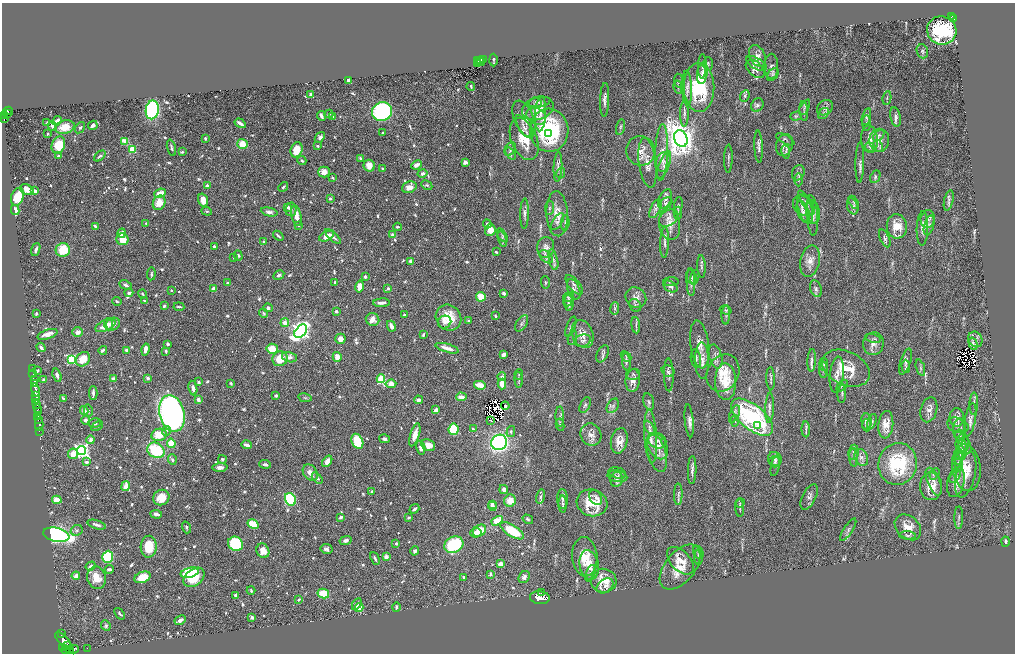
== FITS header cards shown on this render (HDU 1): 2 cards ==
NAXIS1  =                 2025
NAXIS2  =                 1303

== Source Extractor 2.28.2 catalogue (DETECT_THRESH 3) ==
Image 2025 x 1303 px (HDU 1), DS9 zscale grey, zoomed out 1/2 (1 PNG px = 2 x 2 image px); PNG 1017 x 656 px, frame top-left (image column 1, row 1302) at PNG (2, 3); each listed source drawn as its Kron ellipse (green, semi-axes under 4 px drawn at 4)
Background 0.439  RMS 0.018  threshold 0.0545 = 3 sigma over >= 5 px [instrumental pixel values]
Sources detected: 930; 61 cannot appear on this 1/2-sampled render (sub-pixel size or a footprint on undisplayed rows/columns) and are neither listed nor drawn; of the other 869, the 500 brightest by FLUX_AUTO listed and drawn (369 fainter detections omitted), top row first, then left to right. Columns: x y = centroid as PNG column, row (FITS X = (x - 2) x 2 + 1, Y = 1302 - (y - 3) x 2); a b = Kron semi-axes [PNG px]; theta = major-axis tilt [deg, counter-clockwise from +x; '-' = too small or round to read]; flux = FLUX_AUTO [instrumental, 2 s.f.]
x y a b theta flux
951 16 4 3 - 27
954 19 4 3 - 45
942 30 15 14 - 460
922 51 7 5 -70 8.1
757 56 11 7 -64 21
483 59 3 2 - 52
477 60 3 2 - 170
493 60 6 2 -88 6.3
479 61 4 2 - 210
481 61 4 1 - 130
477 64 4 2 - 140
708 64 7 5 -87 6.5
757 64 11 5 -30 17
702 66 12 4 89 9.7
771 66 12 7 -89 14
755 69 11 7 -44 27
702 73 11 5 80 21
773 75 7 4 54 7.9
349 81 4 3 - 18
679 81 7 3 -83 5.4
471 86 4 2 - 5.5
678 87 6 3 -78 6.1
699 87 24 15 -89 270
687 88 17 5 -88 22
311 95 3 2 - 26
745 96 6 4 66 7.8
887 98 7 3 81 6
605 100 17 4 88 18
539 102 11 5 8 12
536 103 6 6 - 9.7
757 105 7 6 - 12
805 107 8 3 62 6.7
538 108 16 11 21 60
825 108 9 7 42 15
152 110 9 6 80 720
8 111 5 2 - 79
804 111 10 3 -85 8.6
382 112 10 9 - 560
8 113 2 2 - 44
823 113 6 5 - 7.7
329 114 4 3 - 6.3
540 114 17 5 87 25
684 114 13 3 90 11
4 115 2 1 - 47
321 116 5 2 - 14
536 116 10 7 -28 23
796 116 6 4 17 5.8
333 117 4 3 - 7.4
866 117 8 4 76 8.6
896 117 10 5 -78 12
4 119 4 3 - 160
524 119 19 9 -68 44
57 121 5 3 - 17
47 123 4 2 - 7.2
240 123 6 2 -33 22
867 123 8 3 -90 6.1
93 125 5 3 - 13
52 126 5 3 - 15
65 127 10 6 12 75
524 127 13 5 -56 18
620 127 8 4 76 6.3
80 128 6 4 54 6.5
549 130 21 19 -86 450
383 132 3 2 - 6.3
47 134 2 2 - 12
549 134 3 3 - 23
879 136 7 4 47 8.6
320 137 6 4 52 15
205 138 3 3 - 6.6
524 139 22 13 -69 96
681 139 8 6 -65 3700
785 139 10 4 -29 7.9
869 139 14 8 -84 32
879 140 11 10 - 31
125 141 3 3 - 110
242 144 5 5 - 55
58 145 9 6 71 120
784 145 11 8 73 28
318 146 2 2 - 7.2
878 146 6 3 -63 8.2
759 147 16 3 -87 11
870 147 6 4 -31 6.4
171 148 8 3 -74 6.8
510 149 7 5 61 11
132 150 3 3 - 180
297 150 8 6 73 62
641 151 15 14 - 40
182 152 4 3 - 6
662 152 28 6 88 39
786 152 7 4 -80 6.5
511 154 7 4 -53 6.6
58 156 4 3 - 10
100 156 6 3 41 9.2
361 158 3 2 - 5.7
728 159 14 2 88 7
302 160 4 3 - 5.7
465 162 4 3 - 16
663 162 10 7 72 22
648 163 25 8 -82 41
860 163 20 3 89 13
416 165 6 4 24 15
664 165 15 4 68 20
369 166 6 5 - 34
558 167 15 4 87 14
382 169 2 2 - 17
324 172 5 5 - 21
422 173 5 4 - 13
561 173 5 3 - 6
798 173 8 6 70 10
875 177 6 4 65 7.8
332 178 4 3 - 5.8
798 180 6 3 -90 7.1
427 185 6 3 -27 5.4
207 186 2 2 - 37
283 187 5 3 - 5.9
409 187 7 5 19 32
27 190 7 5 -28 43
35 191 4 3 - 16
160 193 6 4 23 40
17 197 9 6 70 100
330 199 4 3 - 6.4
665 199 10 6 65 14
203 200 7 4 -74 48
949 201 10 4 77 10
853 202 7 3 -58 5.3
159 203 7 6 - 52
665 203 7 5 27 10
806 203 14 3 -60 9.1
678 206 9 4 82 7.1
804 206 11 9 -39 30
853 206 8 5 -70 13
288 207 2 2 - 45
550 208 7 3 85 5.8
291 209 7 5 79 11
655 209 10 5 64 14
805 209 15 6 -72 28
15 210 5 3 - 29
207 211 5 3 - 5.7
269 212 8 4 -13 14
803 212 11 6 -69 18
813 212 12 6 -80 19
678 213 6 3 86 5.6
525 214 15 4 88 14
557 214 22 11 -87 60
812 215 20 5 -86 21
296 216 10 5 -77 33
668 218 11 7 39 24
928 219 9 7 80 17
558 222 9 4 57 13
146 223 3 3 - 5.3
565 223 8 4 85 9.1
487 224 4 4 - 6.9
670 224 16 10 -82 43
298 225 3 3 - 6.5
929 225 10 5 76 13
96 226 4 2 - 11
897 226 12 10 -83 70
397 227 4 2 - 5.5
922 229 17 5 88 22
490 230 6 5 - 40
122 233 5 4 - 24
392 235 3 3 - 15
502 235 8 3 -56 6.3
278 236 6 2 -40 6.6
327 236 8 4 27 37
333 237 10 3 -43 12
885 238 9 4 -65 10
122 239 6 5 - 64
502 239 8 4 -71 7.2
264 242 4 3 - 6.3
665 242 16 3 88 10
214 246 3 3 - 9.9
546 247 10 8 82 21
36 249 7 3 72 9.8
63 250 7 7 - 110
496 252 3 2 - 6.2
238 255 5 3 - 7.6
546 257 8 5 -45 12
234 258 4 3 - 5.6
553 260 10 4 -76 12
410 261 4 3 - 8.1
810 261 16 9 78 33
701 266 11 3 -87 8.8
151 274 6 3 83 5.7
279 275 6 3 28 8.3
365 276 3 3 - 7.9
692 277 7 5 -65 9.9
695 277 7 4 74 8
335 282 2 2 - 6.1
671 282 8 4 2 6.2
691 282 14 3 -88 11
228 283 2 2 - 14
545 283 6 4 -88 6.1
125 285 6 3 -28 11
574 285 12 5 -51 16
359 287 6 4 78 43
670 287 8 5 -31 13
213 289 4 3 - 17
388 289 2 2 - 26
574 289 11 6 -67 13
816 289 9 5 -71 12
171 290 2 2 - 5.8
129 293 4 3 - 12
504 293 3 3 - 13
142 294 5 3 - 5.3
481 297 5 4 - 66
568 297 6 4 34 5.7
636 298 11 9 -43 25
569 300 6 4 81 8
117 301 5 3 - 5.8
144 301 4 3 - 6
382 303 8 3 3 17
569 303 8 5 -83 12
635 305 7 5 -50 8.3
164 306 3 3 - 7.6
179 307 5 2 - 5.3
268 308 4 4 - 8.5
615 308 6 4 81 7.2
726 310 6 4 -16 6.4
336 311 4 3 - 6
36 313 2 2 - 6.2
263 313 5 3 - 6.4
404 315 3 3 - 6.6
726 315 10 4 89 9.2
495 316 4 3 - 5.8
448 318 13 12 - 88
372 319 7 6 - 31
468 321 3 3 - 7.1
445 322 7 6 - 15
285 323 4 4 - 29
522 323 9 5 57 9.7
109 324 6 4 -88 14
113 324 7 6 - 19
636 325 8 3 -82 6.8
105 326 11 5 24 38
391 326 5 3 - 22
571 326 10 4 68 9
301 331 7 5 49 1700
78 332 5 4 - 20
48 334 10 4 19 31
582 334 14 10 -69 35
423 335 4 2 - 5.2
572 337 8 3 77 5.4
340 339 5 5 - 24
873 339 8 3 -13 5.8
975 339 8 6 -59 21
583 341 8 6 17 12
168 344 3 3 - 8.3
700 344 24 9 -83 53
873 344 11 10 - 27
973 344 6 3 -73 12
41 347 5 3 - 14
447 348 12 3 -16 27
146 349 6 3 76 19
272 349 5 5 - 82
103 350 4 3 - 7.6
126 350 4 3 - 11
166 351 4 2 - 6.7
602 354 9 5 62 10
503 355 3 3 - 25
626 356 6 4 -45 7.7
716 356 12 6 -75 18
290 357 8 5 -14 14
337 357 5 4 - 33
696 358 9 5 -83 14
71 359 4 3 - 320
83 359 8 6 47 63
280 359 8 7 - 63
702 360 18 7 -89 33
812 360 11 4 87 11
626 362 8 4 -83 11
905 362 13 5 72 16
824 364 7 3 -85 5.7
906 366 6 4 -89 7.9
846 368 25 17 -25 110
920 368 8 3 -71 7.5
32 369 2 1 - 97
823 370 8 2 -90 6
37 371 4 2 - 11
668 371 6 5 - 8.7
723 373 19 15 64 83
33 374 2 1 - 79
519 374 5 2 - 5.2
633 374 7 5 15 7.1
57 375 7 3 -72 14
669 375 16 5 -89 15
837 375 18 7 83 28
502 377 4 4 - 7
148 378 2 2 - 32
113 379 3 3 - 20
381 379 4 3 - 220
771 379 11 3 -88 7.8
34 380 4 2 - 390
44 380 3 3 - 9
519 380 7 2 -86 5.7
633 381 11 7 83 30
199 382 3 2 - 8
725 382 18 10 -89 83
35 383 2 1 - 5.4
231 383 4 3 - 5.8
391 384 5 4 - 39
502 384 5 4 - 46
480 385 6 3 -13 85
842 386 7 4 46 6.4
193 388 7 4 -79 15
35 390 6 3 -77 1700
93 393 7 2 89 13
842 394 9 3 88 8.6
276 395 3 3 - 11
35 396 4 3 - 240
461 397 5 3 - 27
305 398 7 3 -11 5.3
63 399 4 2 - 9.7
36 400 3 2 - 180
198 400 3 3 - 17
418 400 4 3 - 18
649 402 8 5 -76 9.8
974 404 11 3 89 10
36 405 3 2 - 370
585 405 8 5 63 8.5
505 406 4 2 - 5.6
613 406 8 5 58 11
769 408 15 3 88 13
37 409 2 1 - 40
84 410 4 4 - 24
436 410 4 3 - 20
929 410 13 8 75 22
38 411 4 2 - 170
88 411 6 4 -78 6.5
172 414 18 12 -76 1600
734 414 9 4 68 13
38 416 3 2 - 270
560 417 10 4 -89 11
752 417 25 12 -39 530
957 417 9 7 -87 19
39 419 3 2 - 130
86 420 4 3 - 14
970 420 17 5 80 20
490 421 3 1 - 6
689 421 17 4 -84 18
735 421 5 3 - 5.7
866 421 8 5 -84 18
872 421 8 3 71 5.2
95 423 6 4 16 9.9
39 425 6 2 -90 290
560 425 6 3 -81 5.3
867 425 6 4 -87 12
886 425 14 7 85 38
958 425 11 7 -20 17
97 426 6 3 28 8.1
757 426 3 2 - 14
649 428 7 4 -64 10
453 429 6 5 - 140
473 429 3 2 - 7.6
806 429 8 3 -87 8.1
960 430 11 6 -88 22
39 431 2 1 - 19
167 431 5 4 - 7.3
511 432 5 4 - 7
159 435 8 6 11 60
415 435 12 4 73 37
591 435 11 10 - 27
651 436 27 6 -86 43
960 436 7 4 -82 8.6
384 439 5 3 - 9.7
91 440 4 4 - 15
357 441 8 5 -66 140
619 441 13 8 77 36
657 441 9 7 -13 17
499 442 8 7 - 1100
171 443 4 4 - 100
962 444 10 6 90 21
246 445 5 3 - 21
428 445 7 5 -29 38
657 446 14 9 -62 44
967 446 8 3 -78 8.7
421 448 7 4 -76 17
962 449 11 4 -89 17
81 450 5 4 - 1400
156 450 9 7 -33 190
853 452 7 5 81 11
657 453 19 9 -73 34
73 454 5 5 - 42
960 455 5 3 - 5.6
853 457 9 4 -88 9.6
861 457 9 6 -65 17
959 458 7 4 -83 10
222 459 4 3 - 6.4
775 459 7 6 - 13
172 460 5 4 - 8.6
327 461 6 4 56 29
86 462 4 3 - 8.7
775 462 6 5 - 8.5
265 464 6 3 -5 7.8
898 464 21 19 78 240
959 465 6 3 -83 6.4
775 466 10 3 78 7
220 467 7 4 2 21
966 468 23 14 -82 79
692 470 14 3 88 14
310 473 9 6 -51 26
617 473 9 5 -16 7.3
934 474 6 4 59 7.5
966 475 23 9 76 53
617 476 10 5 -11 12
955 477 7 3 45 6.2
317 478 6 4 -46 11
617 479 7 6 - 14
934 482 15 6 -68 26
956 482 15 8 77 36
126 486 5 3 - 47
931 486 14 11 -89 57
504 489 4 4 - 15
372 492 3 2 - 13
678 494 11 4 90 10
540 497 7 4 76 9.5
809 497 14 6 63 15
161 498 8 7 - 65
596 498 8 5 -59 13
290 499 7 5 -60 320
563 499 10 5 -88 13
57 500 5 4 - 57
510 501 6 6 - 44
592 503 15 13 -18 120
740 503 5 3 - 5.3
492 504 2 2 - 12
563 504 8 4 -89 8.6
492 506 4 3 - 21
740 508 9 3 -89 7
414 509 5 3 - 8.8
156 514 6 3 -5 15
341 517 3 2 - 14
409 517 4 3 - 7.5
959 518 11 3 90 7.2
528 519 5 3 - 6.1
497 521 6 4 29 73
253 524 6 4 -30 100
96 525 9 3 -17 10
186 527 6 3 -73 7
908 527 15 11 -43 52
77 530 6 5 - 9.3
848 530 13 4 57 13
479 531 7 5 34 67
512 531 13 5 -32 120
476 533 5 4 - 17
56 535 13 7 -13 750
907 535 8 3 -5 6.5
346 540 6 4 12 14
1005 542 5 3 - 9.5
396 543 3 3 - 7.2
236 544 7 7 - 230
454 545 10 8 26 290
149 547 11 8 87 85
326 549 6 5 - 12
263 551 7 6 - 32
415 551 5 4 - 10
698 552 7 5 -62 8.1
108 557 6 5 - 240
386 557 3 3 - 17
585 557 20 12 -85 82
699 557 8 3 89 5.5
375 558 7 2 -66 7.1
680 561 16 9 -46 56
501 564 4 3 - 35
589 565 15 9 -78 49
91 566 5 3 - 11
680 567 26 15 51 88
109 569 4 3 - 11
190 573 9 4 14 270
590 573 9 4 70 8.8
490 574 4 3 - 6.6
76 576 4 3 - 23
142 577 8 5 21 62
194 577 12 8 38 78
464 577 3 3 - 9
524 577 6 5 - 14
97 578 11 9 -75 50
604 581 13 12 - 74
605 586 9 6 36 29
251 590 4 2 - 5.4
541 592 2 1 - 110
323 594 6 4 -12 88
236 595 3 3 - 14
540 598 10 6 -6 2600
298 599 3 2 - 7.1
357 604 6 3 59 11
359 607 4 4 - 45
396 607 4 3 - 7.6
120 614 6 3 -52 5.2
252 617 3 3 - 12
180 620 6 4 28 15
106 625 5 4 - 7.1
61 633 2 1 - 61
64 641 11 5 -47 1900
67 645 3 2 - 300
63 648 2 2 - 180
87 648 2 1 - 5.3
74 649 4 3 - 120
65 650 4 3 - 630
69 650 3 2 - 280
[369 fainter detections neither listed nor drawn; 61 sub-pixel or undisplayed-footprint detections neither listed nor drawn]